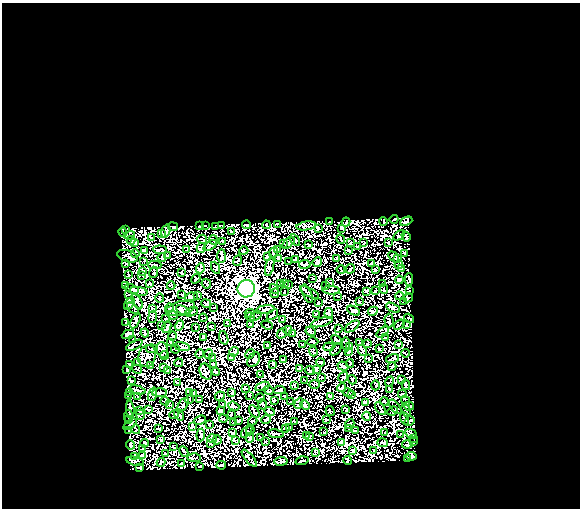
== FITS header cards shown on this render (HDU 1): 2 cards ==
NAXIS1  =                  578
NAXIS2  =                  506

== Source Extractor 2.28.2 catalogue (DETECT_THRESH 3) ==
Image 578 x 506 px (HDU 1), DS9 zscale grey, 1 PNG px = 1 image px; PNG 582 x 510 px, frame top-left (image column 1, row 506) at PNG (2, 3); each listed source drawn as its Kron ellipse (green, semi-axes under 4 px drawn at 4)
Background 0.16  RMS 0.094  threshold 0.283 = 3 sigma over >= 5 px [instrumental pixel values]
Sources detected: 367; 1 with non-positive FLUX_AUTO (blend fragments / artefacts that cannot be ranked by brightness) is neither listed nor drawn; the other 366 listed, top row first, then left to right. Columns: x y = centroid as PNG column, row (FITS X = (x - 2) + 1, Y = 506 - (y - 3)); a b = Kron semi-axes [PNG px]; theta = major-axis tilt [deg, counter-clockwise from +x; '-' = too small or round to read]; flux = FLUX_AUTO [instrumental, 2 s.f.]
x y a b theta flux
394 219 4 2 - 4.6
330 221 3 2 - 2.6
383 221 4 2 - 5.3
406 221 6 3 24 11
346 222 4 2 - 4.4
277 224 4 2 - 6.1
205 225 2 2 - 3.2
246 225 4 2 - 7.8
266 225 4 2 - 5.6
199 226 3 2 - 6.6
222 226 3 3 - 6.3
306 226 10 3 8 11
173 227 5 3 - 7.8
215 227 4 2 - 5.5
318 228 3 2 - 5.4
342 228 3 2 - 4.5
126 230 4 2 - 4.6
166 231 7 4 70 13
123 232 5 2 - 7.8
231 232 3 2 - 4.4
161 233 4 2 - 4.7
130 235 5 2 - 8.6
399 235 6 3 37 8.6
406 237 5 2 - 4.6
151 238 3 2 - 3.8
202 239 5 2 - 5.1
341 239 5 2 - 6
131 240 4 2 - 5.3
213 240 5 2 - 6.4
295 240 6 2 -59 6.6
223 241 3 2 - 5.2
388 242 4 2 - 4.5
135 243 2 2 - 4.4
283 243 4 2 - 4.9
288 243 7 3 44 12
351 243 4 2 - 3.7
363 243 4 2 - 5.5
308 245 3 2 - 5.5
210 246 7 2 36 8.6
358 247 3 2 - 4.9
201 248 5 2 - 4.6
187 249 4 2 - 6.2
278 249 2 2 - 3.1
144 250 3 2 - 5.8
160 250 7 2 -6 7.8
348 250 3 2 - 5
244 251 5 3 - 8
135 253 4 3 - 4.3
274 253 5 4 - 9.9
405 253 4 3 - 6.9
168 255 3 2 - 4.2
127 256 11 5 -17 14
222 256 7 3 89 6.9
267 256 4 3 - 8.7
162 257 4 2 - 7.7
394 257 6 3 -49 7
278 258 3 2 - 6.3
337 258 3 2 - 3.9
397 258 3 2 - 6.1
296 259 3 2 - 4.2
238 261 5 2 - 5.8
144 262 3 2 - 5.3
289 262 3 2 - 3.7
317 262 5 4 - 7.8
125 264 3 2 - 3.7
305 264 6 2 10 8.2
371 264 3 2 - 5.6
155 265 7 2 0 6.4
399 265 4 2 - 3.6
270 267 9 4 76 16
200 268 5 3 - 6.6
216 268 6 2 -65 6.6
402 268 3 2 - 4.9
341 269 4 2 - 3.5
350 269 5 2 - 6.2
375 270 3 2 - 7.3
143 272 3 3 - 4.2
153 272 6 2 72 5.6
182 273 3 2 - 3.8
129 275 3 3 - 1.6
142 275 3 2 - 3.2
313 278 3 2 - 2.5
196 279 5 3 - 6.5
409 279 6 4 87 6.4
399 280 4 3 - 9.1
150 283 3 2 - 6.7
284 283 3 2 - 3.3
329 283 3 2 - 5.5
206 284 5 2 - 5.7
281 284 2 2 - 4.9
383 284 4 2 - 4.7
126 285 4 2 - 2.8
288 285 3 2 - 4.7
171 286 4 2 - 5.6
326 286 3 2 - 4
132 289 7 3 -20 12
246 289 9 8 - 6300
274 289 5 2 - 8.5
384 289 5 2 - 4.5
331 290 8 2 -5 9.7
138 291 9 3 -8 11
366 291 2 2 - 3.2
375 291 3 2 - 4.6
409 291 3 2 - 2.9
284 292 4 2 - 4.5
275 293 5 2 - 7.8
310 293 11 2 -29 2.5
129 294 2 2 - 3.1
182 294 3 2 - 3.6
307 294 10 2 -66 4.8
198 295 3 2 - 4.8
338 296 4 2 - 3.9
399 296 4 2 - 6.5
192 297 6 4 9 8.9
159 298 5 2 - 4.2
408 298 5 2 - 5.2
137 301 9 4 -63 11
359 302 3 2 - 4
403 302 4 2 - 3.9
129 303 7 3 59 8.9
319 303 3 2 - 5.1
206 304 5 2 - 6.8
133 308 7 3 -44 6.9
169 308 4 3 - 8.9
180 308 15 7 14 29
214 308 3 2 - 3.9
393 308 7 3 -28 11
153 309 4 2 - 3.1
265 310 9 3 12 14
183 311 8 4 -29 13
354 311 7 3 -28 6.8
373 311 5 3 - 5.8
191 312 7 3 23 6.2
250 313 5 3 - 4.6
316 314 4 2 - 5
329 314 5 4 - 12
273 315 6 2 43 3.7
173 316 5 2 - 3.8
256 316 6 2 34 8.1
153 317 6 3 81 7.3
250 317 5 3 - 8.3
203 318 4 2 - 3.6
409 318 5 2 - 4.1
165 319 3 2 - 5.6
283 319 3 2 - 4
389 320 7 4 -89 6.1
135 321 8 3 62 10
126 322 3 2 - 3.9
322 322 11 3 15 16
228 323 3 2 - 4.8
250 324 3 2 - 4.2
406 324 3 2 - 5.6
179 325 5 3 - 9.2
267 325 6 3 -21 7.8
399 325 6 2 36 6.4
161 326 3 2 - 4.4
352 326 8 2 35 5.5
167 327 6 2 69 9.2
196 327 4 2 - 4.4
211 327 3 2 - 4.3
338 329 3 2 - 5.2
288 330 4 3 - 6.9
311 331 5 4 - 13
383 332 7 2 37 7.1
145 333 4 2 - 6
282 333 6 4 53 13
128 334 6 4 25 20
293 334 2 2 - 3.7
173 336 5 2 - 5.7
203 337 4 2 - 6.4
224 338 7 2 -71 5.1
385 338 3 2 - 3.6
132 340 3 2 - 3.9
336 340 6 2 -48 6.3
170 342 3 2 - 4.4
313 342 6 3 -1 5.9
360 343 2 2 - 3.2
346 344 7 2 -86 5.8
367 344 2 2 - 3.7
399 344 4 3 - 5.3
134 345 9 2 27 13
268 345 3 2 - 5
303 345 3 2 - 6
349 346 3 3 - 4.6
182 347 8 4 -9 7.8
329 347 5 2 - 3.7
152 349 6 3 -8 6.3
175 349 4 2 - 4.8
336 349 7 2 48 4.2
379 349 3 2 - 3.9
162 350 8 5 -76 16
362 350 6 2 -66 11
313 351 5 3 - 6.8
234 352 5 3 - 7.6
349 352 4 2 - 6.8
405 353 4 2 - 5.7
200 354 5 2 - 5.8
209 354 5 3 - 6.9
250 354 5 4 - 7.8
165 355 5 3 - 7.4
147 356 11 8 71 14
232 357 3 2 - 5.2
213 358 4 2 - 5
368 358 3 2 - 2.9
393 359 7 3 18 8.8
254 360 8 5 60 11
284 360 3 2 - 4.6
137 362 4 2 - 5
321 362 4 2 - 7.7
178 363 4 2 - 5.4
350 363 4 2 - 3.7
129 364 2 2 - 5.9
213 364 3 2 - 5.5
273 364 3 2 - 5
150 365 3 2 - 4.2
343 366 5 2 - 6.4
163 367 3 2 - 4.2
392 367 4 2 - 5.4
137 369 5 2 - 2.3
299 369 3 3 - 5.9
316 369 4 2 - 6.1
127 370 3 2 - 5.2
310 370 5 2 - 5.6
168 371 3 2 - 6.4
206 372 8 6 -67 11
216 372 4 2 - 7.6
260 375 3 2 - 3.4
322 377 4 2 - 6.1
343 377 5 4 - 9.6
401 379 4 2 - 6.2
352 380 5 2 - 5.3
131 381 3 2 - 4.5
305 381 3 2 - 5.2
390 381 5 2 - 4.8
177 383 3 3 - 7.3
314 384 5 3 - 5.4
294 385 4 3 - 6.2
376 385 5 2 - 7
406 385 5 3 - 5.6
262 386 7 3 18 8.9
245 388 3 2 - 4.5
342 388 4 3 - 5.5
137 390 8 3 -16 7.2
268 390 5 3 - 7.4
279 390 6 2 6 7.7
390 390 4 3 - 6.9
189 392 4 2 - 4.3
232 392 4 2 - 4.6
129 393 3 2 - 3.7
160 393 7 2 2 9.8
348 393 5 2 - 3
153 394 7 4 72 10
193 394 4 2 - 7.4
402 394 4 3 - 6.4
249 395 3 2 - 3.2
351 395 3 2 - 3.3
128 396 4 2 - 4.3
220 396 5 2 - 5.9
284 396 2 2 - 4
330 396 3 2 - 3.6
137 397 3 2 - 4.7
260 398 5 2 - 7.5
189 399 4 3 - 4.2
199 400 3 2 - 4.4
406 400 5 2 - 6.6
165 401 4 2 - 4.6
274 401 3 2 - 4.3
384 401 4 3 - 6.8
291 402 3 2 - 3.4
366 402 3 2 - 4.3
299 403 6 3 66 6
169 404 4 2 - 6.3
262 404 5 2 - 6.6
183 405 8 4 56 7.3
222 405 3 2 - 4.7
305 405 5 2 - 9.8
234 406 6 2 -20 6.4
409 406 5 3 - 11
395 407 8 4 -51 5.7
130 409 9 3 -86 10
380 409 7 2 -58 7.8
140 410 3 2 - 7.3
148 410 3 2 - 5.8
346 410 4 3 - 5.1
406 410 7 2 -69 1.4
221 411 4 2 - 5.9
270 411 5 2 - 3.4
330 411 5 2 - 5.2
393 411 5 3 - 7.1
254 412 7 2 -58 9.7
174 414 5 2 - 4.3
231 414 4 2 - 4.5
140 415 5 2 - 1.7
179 415 6 2 -54 10
128 416 6 3 86 7.2
367 416 5 2 - 4.9
223 418 4 2 - 4.7
404 418 6 3 -69 4.1
128 419 4 2 - 6.6
326 419 3 2 - 2.9
200 420 6 3 22 8.9
266 420 5 2 - 6.8
238 421 4 2 - 7.3
253 421 5 2 - 5.7
409 421 5 3 - 2.8
294 422 3 2 - 5.7
233 423 3 2 - 5.2
130 424 7 2 38 7.4
209 424 3 2 - 4.7
350 424 5 2 - 5.3
192 427 3 2 - 4.3
290 427 3 2 - 2
348 428 3 2 - 4.5
136 429 5 2 - 2.1
158 429 4 2 - 4.2
285 429 4 2 - 5.3
129 430 3 2 - 6.2
250 430 5 2 - 4.8
247 431 7 2 49 2.5
356 431 4 2 - 5.6
232 432 3 2 - 3.3
324 432 2 2 - 4.2
385 433 3 2 - 2.9
276 434 8 2 -8 9.3
401 434 3 2 - 4.1
411 434 6 3 -24 2.5
201 435 6 3 84 10
306 436 3 2 - 4
310 436 3 2 - 3.6
250 438 5 3 - 5.3
260 438 3 2 - 3.1
414 438 3 2 - 4
212 439 5 3 - 4.8
161 440 4 2 - 5.4
217 440 4 3 - 4.4
235 441 3 2 - 5.3
266 442 3 2 - 4.4
342 442 3 2 - 4.1
413 442 4 2 - 4.4
144 443 4 3 - 7.5
382 443 5 2 - 4.4
211 444 3 2 - 4
407 444 5 2 - 7.3
130 445 5 3 - 8.3
173 446 4 2 - 4.3
142 449 3 2 - 4.5
353 450 3 3 - 8.8
374 450 3 2 - 4
184 452 5 2 - 7.9
316 453 4 2 - 5.6
165 454 4 2 - 1.9
142 455 3 2 - 5.7
134 456 3 2 - 6.3
411 456 5 4 - 18
194 458 7 2 -1 6.3
249 458 11 2 -50 14
408 459 3 2 - 6.6
135 461 9 2 -11 11
281 461 6 2 8 12
302 461 6 2 16 5.5
348 461 4 2 - 5.2
161 462 4 2 - 4.3
181 464 3 2 - 6.3
221 465 5 2 - 8.1
200 466 3 2 - 4.4
139 468 3 2 - 3.7
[1 non-positive-flux detection neither listed nor drawn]